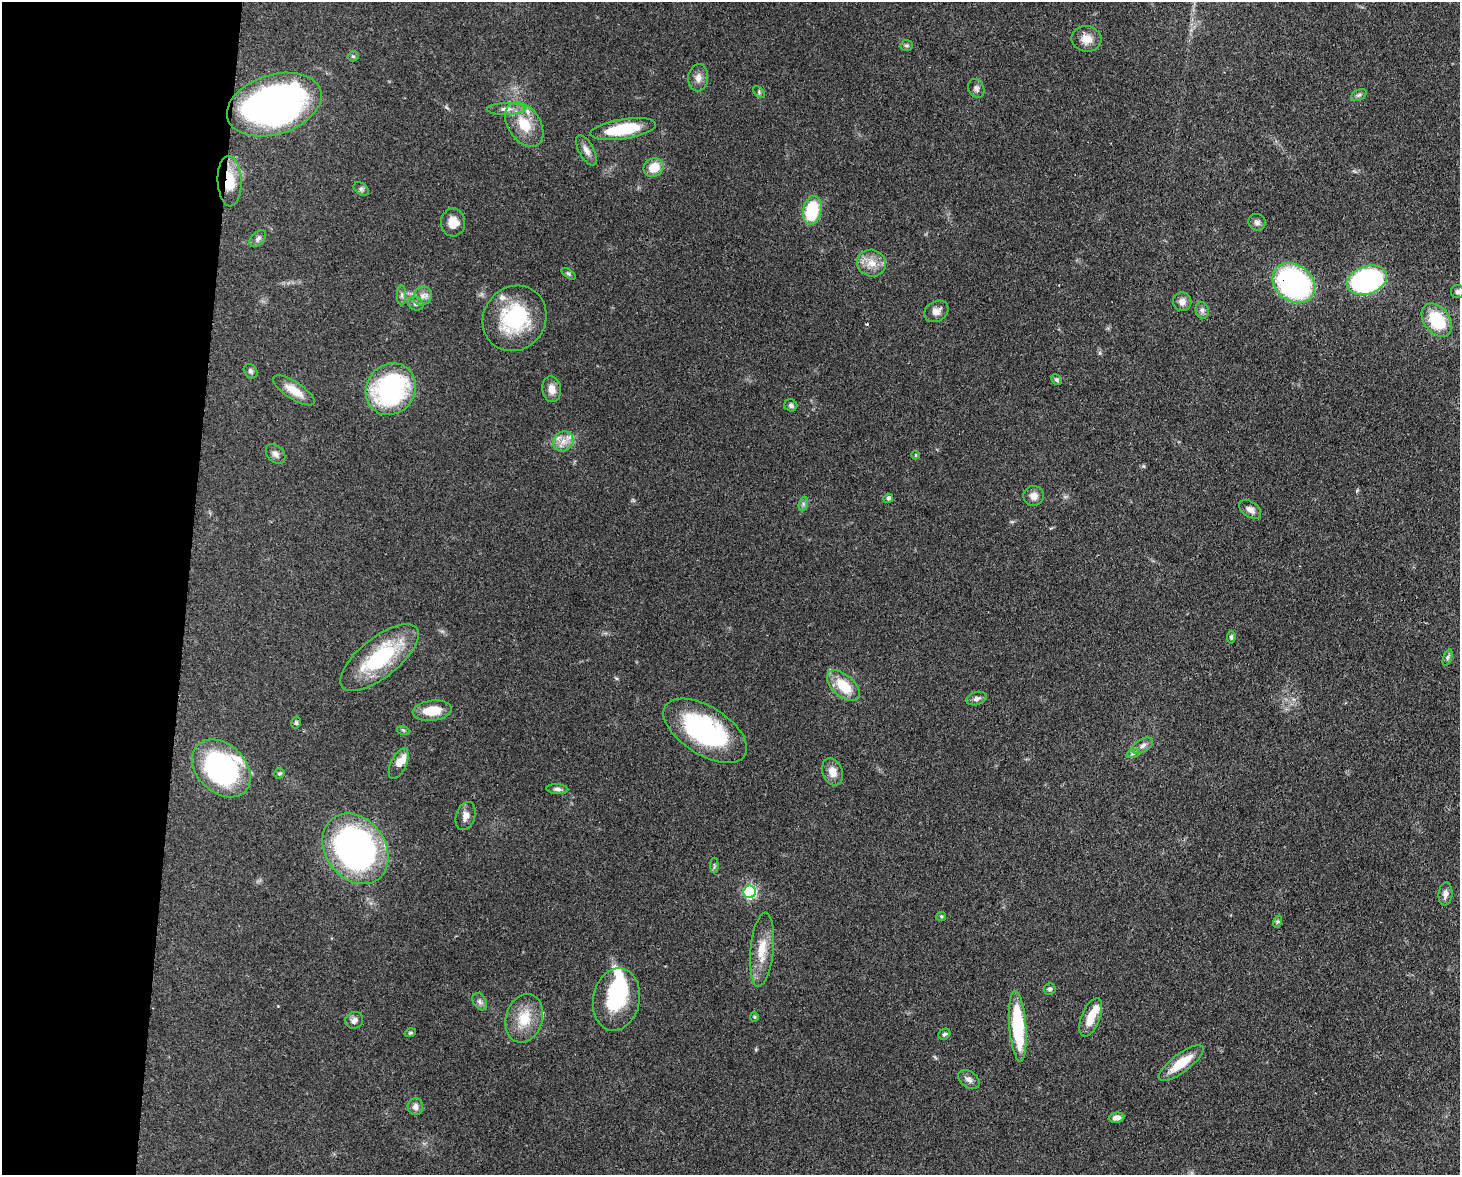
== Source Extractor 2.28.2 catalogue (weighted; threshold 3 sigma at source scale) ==
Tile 4 of 3 x 4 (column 1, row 2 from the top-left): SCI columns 302-1759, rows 2422-3594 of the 4863 x 4839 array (HDU 1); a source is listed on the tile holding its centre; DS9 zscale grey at full resolution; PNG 1462 x 1177 px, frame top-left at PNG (2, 2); each listed source drawn as its Kron ellipse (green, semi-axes under 4 px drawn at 4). Shown black and unused: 13% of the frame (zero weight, under 3 of 4 exposures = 9% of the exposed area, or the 3 px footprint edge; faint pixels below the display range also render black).
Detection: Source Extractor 2.28.2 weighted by HDU 2 'WHT'; one run over the whole footprint, this tile lists its part. Background 0.0929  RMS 0.0046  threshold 0.0207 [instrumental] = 3 sigma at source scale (4.5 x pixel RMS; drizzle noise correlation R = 1.50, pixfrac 1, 0.05/0.05 arcsec/px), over >= 5 px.
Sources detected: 91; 2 inside a brighter object's white glare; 1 cosmic-ray / hot-pixel residue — neither listed nor drawn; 5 inside a brighter listed object's ellipse — not listed separately; the other 83 listed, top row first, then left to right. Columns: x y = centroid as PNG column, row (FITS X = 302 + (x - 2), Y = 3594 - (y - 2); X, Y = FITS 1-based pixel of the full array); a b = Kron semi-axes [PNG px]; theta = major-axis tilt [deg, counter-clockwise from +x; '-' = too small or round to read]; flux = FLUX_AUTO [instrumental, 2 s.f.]
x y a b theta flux
1087 39 15 13 -8 5.2
906 45 6 6 - 0.85
353 56 5 5 - 0.7
698 78 14 10 86 3.3
976 88 10 7 -64 1.6
759 92 7 4 -48 0.76
1359 95 8 5 25 1
274 105 49 30 17 210
506 109 19 6 1 3.2
524 124 25 16 -56 13
623 129 33 10 9 22
586 150 17 7 -61 3
654 168 10 9 - 8.5
230 181 25 12 -88 12
361 189 8 5 -36 1
812 210 14 9 78 26
453 222 14 12 87 5.6
1257 222 9 8 - 1.7
258 238 10 6 47 1.6
872 263 14 13 - 5.9
568 274 8 4 -35 0.77
1367 280 21 14 20 110
1294 283 23 18 -38 93
1457 292 6 6 - 1.2
402 295 10 4 90 1.3
422 296 10 8 43 2.6
1182 302 9 9 - 3.2
416 304 8 6 -26 1.4
1202 310 9 6 -76 1.5
936 311 13 10 30 3.2
515 318 34 31 53 36
1437 320 19 12 -52 22
251 371 8 6 -50 1.1
1056 380 6 5 - 0.91
391 389 27 24 55 74
552 389 13 9 -82 3.8
294 390 24 8 -33 7.2
791 405 6 6 - 1.2
563 441 11 9 46 4.1
275 454 11 8 -47 2.1
915 455 4 3 - 0.42
1033 496 10 10 - 3.1
888 498 5 4 - 1.3
803 504 7 4 72 1
1250 509 12 7 -34 2.5
1231 637 6 4 84 1
1448 657 8 4 71 0.96
379 658 47 20 39 38
843 686 19 11 -41 13
977 699 10 6 15 1.7
432 711 19 10 6 11
296 723 6 4 75 0.76
403 730 6 4 -18 0.63
705 731 47 24 -32 67
1142 746 11 6 30 2.2
1133 753 7 4 19 0.82
399 764 16 8 65 4.7
221 768 33 24 -44 79
832 772 14 10 -69 4.8
280 773 5 4 - 0.77
557 789 11 5 -4 1.5
465 816 14 9 72 2.9
355 849 38 30 -53 150
714 866 8 4 90 0.71
750 892 6 6 - 65
1445 894 11 7 84 2.4
941 916 5 4 - 0.58
1277 922 6 4 71 0.71
762 950 37 11 84 11
1050 989 6 6 - 1.1
616 999 31 23 79 28
480 1002 9 6 -61 1.4
754 1017 4 4 - 0.48
1091 1017 20 9 68 7.8
524 1018 25 18 74 12
354 1020 9 8 - 2.2
1018 1026 35 8 -86 35
410 1033 6 4 18 0.59
944 1034 6 5 - 0.9
1181 1063 27 9 37 11
969 1079 12 8 -36 2.1
415 1107 8 8 - 2.5
1117 1118 8 5 6 2.2
Overlapping masked pixels (flux is a lower limit): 2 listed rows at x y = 230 181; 1294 283